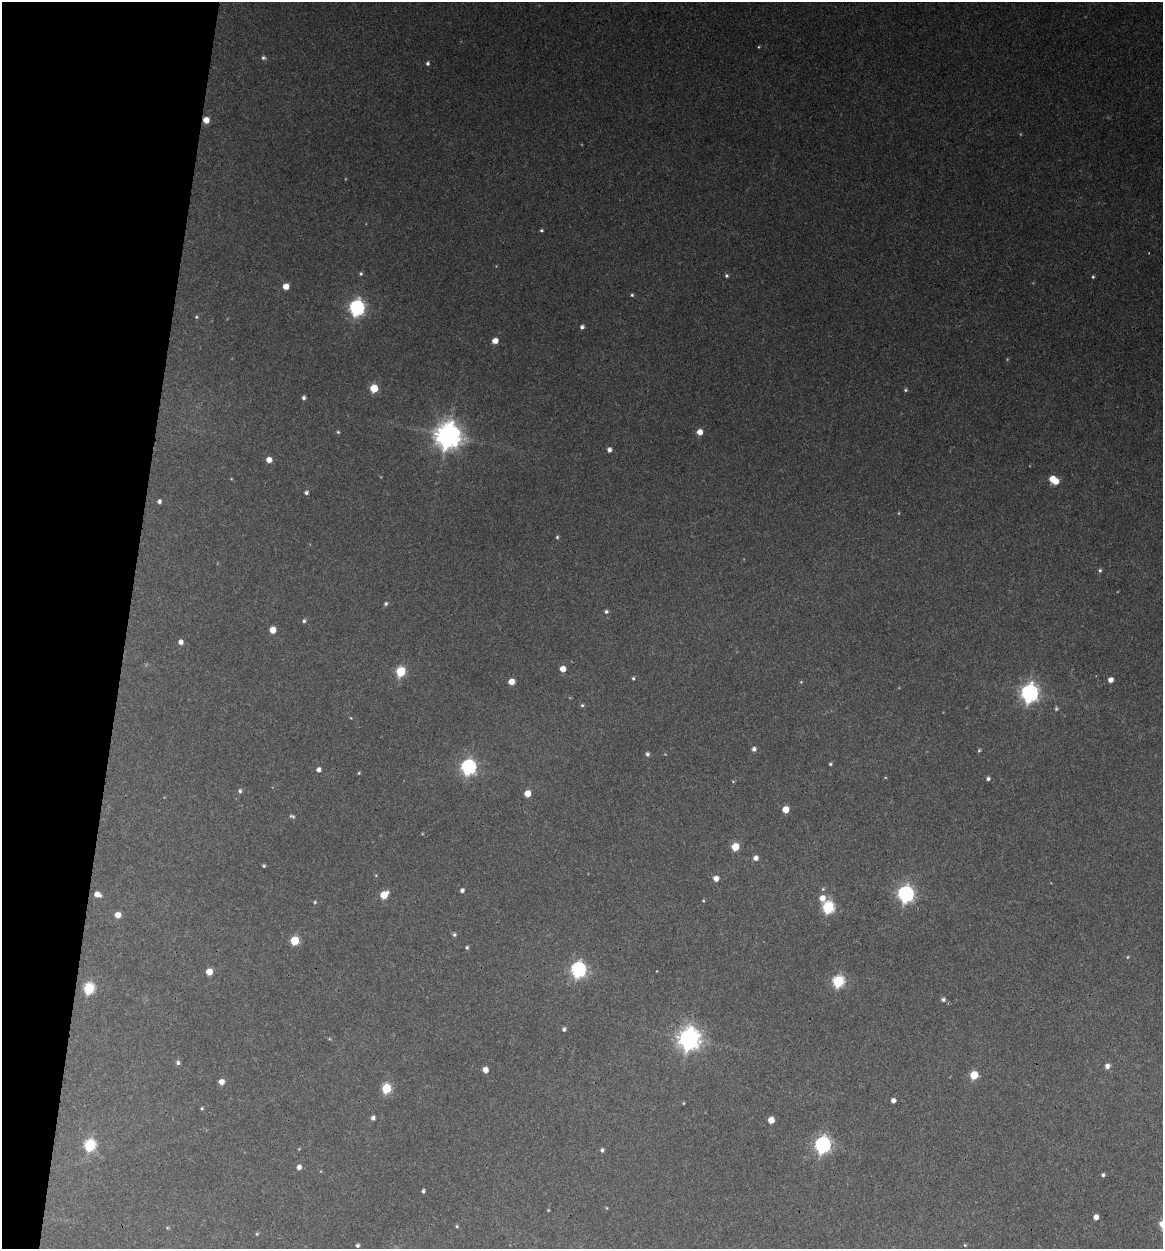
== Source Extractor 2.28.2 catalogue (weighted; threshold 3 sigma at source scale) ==
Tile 9 of 4 x 4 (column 1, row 3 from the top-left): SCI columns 242-1402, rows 1248-2494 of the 5007 x 4987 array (HDU 1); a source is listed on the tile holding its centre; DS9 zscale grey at full resolution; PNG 1165 x 1251 px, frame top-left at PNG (2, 2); no overlay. Shown black and unused: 11% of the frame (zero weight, under 3 of 4 exposures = <1% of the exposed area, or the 3 px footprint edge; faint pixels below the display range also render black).
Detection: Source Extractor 2.28.2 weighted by HDU 2 'WHT'; one run over the whole footprint, this tile lists its part. Background 0.118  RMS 0.0043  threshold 0.0193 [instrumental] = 3 sigma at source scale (4.5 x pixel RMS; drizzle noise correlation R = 1.50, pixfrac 1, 0.05/0.05 arcsec/px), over >= 5 px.
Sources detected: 109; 4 too faint to see at this stretch — not listed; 1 inside a brighter listed object's ellipse — not listed separately; the other 104 listed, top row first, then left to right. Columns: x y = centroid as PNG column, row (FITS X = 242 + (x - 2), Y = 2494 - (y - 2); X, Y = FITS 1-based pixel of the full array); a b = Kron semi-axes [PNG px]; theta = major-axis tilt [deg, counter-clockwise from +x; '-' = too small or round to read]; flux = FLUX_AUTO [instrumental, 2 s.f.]
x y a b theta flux
758 47 4 3 - 0.45
263 58 6 5 - 1
427 63 5 4 - 0.99
206 120 5 5 - 5.4
541 230 4 4 - 0.65
361 274 5 5 - 0.7
727 276 5 4 - 0.79
1093 277 4 3 - 0.62
286 286 5 5 - 5.3
632 295 4 4 - 0.68
357 308 7 6 - 120
196 317 5 4 - 0.58
582 327 4 4 - 1.4
495 341 5 5 - 4.3
374 388 6 5 - 12
906 390 5 4 - 0.68
304 398 4 4 - 1.3
338 432 4 4 - 0.61
700 432 5 5 - 4.2
448 436 9 9 - 550
609 450 5 5 - 2
269 460 5 5 - 3.7
1052 479 6 5 - 7.1
306 493 5 4 - 1.2
159 501 5 4 - 1.4
557 537 4 4 - 0.66
1100 570 5 5 - 0.84
386 604 5 5 - 0.96
606 611 5 4 - 1
304 621 5 5 - 0.95
272 630 5 5 - 6.1
181 642 5 5 - 2.2
563 669 5 4 - 5.1
400 671 6 5 - 25
633 678 4 3 - 0.7
1111 680 4 4 - 2.8
511 682 5 5 - 5
801 682 4 4 - 0.46
1029 693 8 7 - 190
582 705 5 4 - 0.75
1056 709 5 4 - 0.64
351 718 4 3 - 0.37
754 749 5 5 - 1.6
979 750 5 4 - 0.58
647 754 5 4 - 1.2
830 764 4 3 - 0.64
468 767 7 6 - 110
318 770 5 4 - 2
359 773 4 3 - 0.46
988 779 5 4 - 1.1
240 791 6 5 - 1
527 793 5 5 - 6.8
785 809 5 5 - 7.2
292 816 7 5 -23 0.85
735 847 5 5 - 11
756 858 5 5 - 2.4
264 866 3 3 - 0.64
716 878 5 5 - 2.9
823 889 6 5 - 0.71
462 890 4 4 - 1.4
97 894 7 5 -21 3.7
906 894 7 7 - 140
384 895 6 5 - 12
822 898 7 6 - 4.2
703 901 4 3 - 0.39
315 902 4 4 - 0.52
828 907 7 6 - 49
118 915 5 5 - 4.4
454 935 5 5 - 0.89
294 941 5 5 - 18
467 947 4 4 - 0.74
1127 957 5 4 - 0.48
578 970 7 6 - 110
209 972 5 5 - 6.6
838 981 6 6 - 48
89 988 6 6 - 38
943 999 6 6 - 1.3
564 1029 4 4 - 1.2
689 1039 9 8 - 340
178 1063 6 5 - 1.3
1107 1066 6 5 - 2.2
485 1070 5 5 - 3.7
974 1075 5 5 - 13
221 1082 5 5 - 3.5
386 1088 6 5 - 26
893 1100 4 4 - 2
683 1103 3 3 - 0.42
202 1108 4 3 - 0.62
373 1118 5 4 - 1.7
771 1120 5 5 - 6.2
90 1145 7 6 - 45
822 1145 7 6 - 140
602 1150 5 5 - 1.1
299 1167 5 5 - 1.9
1103 1175 4 4 - 0.86
423 1191 4 3 - 0.93
607 1208 5 3 - 0.39
548 1210 4 3 - 0.39
1096 1217 5 4 - 2.8
457 1226 5 4 - 0.59
167 1228 5 4 - 0.49
257 1234 5 4 - 0.52
357 1245 4 3 - 0.97
965 1245 4 4 - 0.51
Overlapping masked pixels (flux is a lower limit): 2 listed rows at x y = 206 120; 943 999